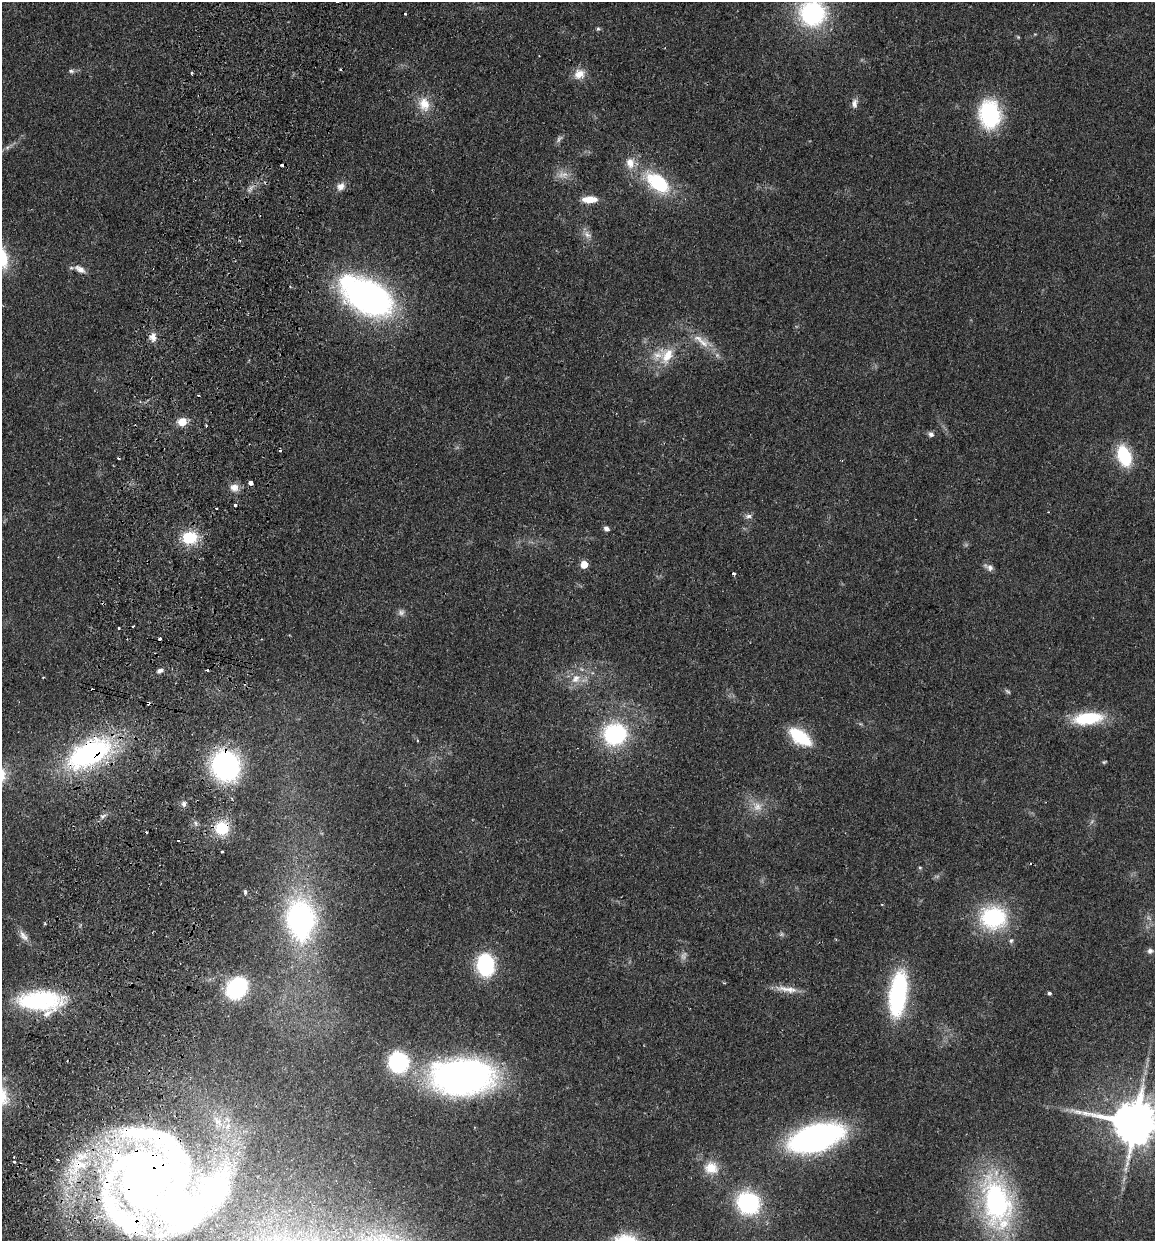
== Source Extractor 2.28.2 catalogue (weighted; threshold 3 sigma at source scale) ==
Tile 7 of 4 x 4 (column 3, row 2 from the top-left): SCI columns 2482-3634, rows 2491-3729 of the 5081 x 4981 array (HDU 1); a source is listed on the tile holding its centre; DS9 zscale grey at full resolution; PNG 1157 x 1243 px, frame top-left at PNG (2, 2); no overlay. Shown black and unused: <1% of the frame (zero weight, under 2 of 3 exposures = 3% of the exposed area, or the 3 px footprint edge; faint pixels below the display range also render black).
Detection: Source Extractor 2.28.2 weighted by HDU 2 'WHT'; one run over the whole footprint, this tile lists its part. Background 0.0478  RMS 0.0068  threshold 0.0307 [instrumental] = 3 sigma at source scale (4.5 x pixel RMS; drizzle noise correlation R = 1.50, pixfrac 1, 0.05/0.05 arcsec/px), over >= 5 px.
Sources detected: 107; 2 too faint to see at this stretch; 4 inside a brighter object's white glare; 13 cosmic-ray / hot-pixel residue — not listed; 6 inside a brighter listed object's ellipse — not listed separately; the other 82 listed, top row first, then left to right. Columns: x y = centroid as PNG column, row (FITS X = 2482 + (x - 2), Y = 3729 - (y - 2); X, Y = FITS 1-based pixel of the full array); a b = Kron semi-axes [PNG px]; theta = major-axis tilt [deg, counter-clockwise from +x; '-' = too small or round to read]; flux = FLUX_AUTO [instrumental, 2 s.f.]
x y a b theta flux
812 13 29 28 - 86
405 14 3 3 - 1.3
598 29 5 5 - 1.2
1018 37 6 4 -45 0.77
71 71 8 5 -2 1.8
191 73 4 3 - 0.85
579 74 15 13 28 8.3
854 103 12 7 81 3.8
424 104 21 16 -75 13
990 114 28 21 -84 66
559 139 11 6 51 2.2
7 147 7 5 30 1.8
630 163 16 12 -84 9.1
563 175 17 11 -1 6.8
657 182 34 18 -39 49
341 186 12 10 38 4.9
250 188 10 4 55 2.4
589 199 17 8 1 9.9
587 235 13 9 -41 4.4
80 269 15 8 -28 5.3
368 297 39 25 -27 280
153 337 12 9 89 4.7
702 341 35 11 -32 14
667 355 24 19 73 18
182 422 5 5 - 19
206 426 3 2 - 0.76
931 434 7 6 - 2.4
1124 456 19 11 -71 42
251 483 4 4 - 8.9
234 487 11 10 - 5.7
235 505 3 3 - 7.8
216 508 3 2 - 0.65
748 516 11 6 5 2.5
606 528 6 5 - 2.4
190 537 18 15 4 25
584 564 5 5 - 16
989 567 13 7 -29 3.2
734 573 4 3 - 1.2
401 612 9 9 - 2.7
119 628 3 3 - 1.9
160 671 7 5 30 2.6
576 678 15 12 48 9.4
148 703 4 3 - 9.9
1088 718 32 13 6 37
615 734 15 13 10 100
800 737 24 12 -35 35
417 740 4 3 - 0.63
89 754 43 22 28 150
1104 762 6 4 16 0.9
226 766 22 20 -69 150
184 804 7 6 - 2.2
757 807 13 12 - 7.6
103 816 9 4 25 2.1
222 828 16 15 - 22
222 851 3 3 - 1.1
920 867 5 3 - 0.74
245 892 6 4 -82 1.4
993 918 28 24 -4 67
1149 918 9 3 -45 1.5
301 919 36 27 -88 170
781 934 7 5 21 1.4
23 936 17 8 -52 4.8
1011 941 7 6 - 1.5
1150 951 8 7 - 2.2
486 965 18 14 -83 69
237 988 14 12 48 100
787 989 33 8 -9 8.6
1049 993 4 4 - 1.4
898 994 42 16 83 100
40 1000 43 18 1 86
398 1062 14 13 - 85
462 1077 49 28 1 310
1135 1123 14 12 -11 3400
816 1138 38 19 17 260
58 1160 3 3 - 1.2
14 1161 3 3 - 1.4
79 1165 14 8 47 16
711 1168 19 16 -8 13
144 1181 72 62 -57 420
215 1189 35 25 51 130
997 1202 68 35 -79 150
748 1203 18 16 -34 85
Overlapping masked pixels (flux is a lower limit): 6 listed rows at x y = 148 703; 89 754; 226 766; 222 828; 79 1165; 144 1181
Isophote crosses this tile's border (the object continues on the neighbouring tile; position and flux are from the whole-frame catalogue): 2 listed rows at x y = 812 13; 1135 1123